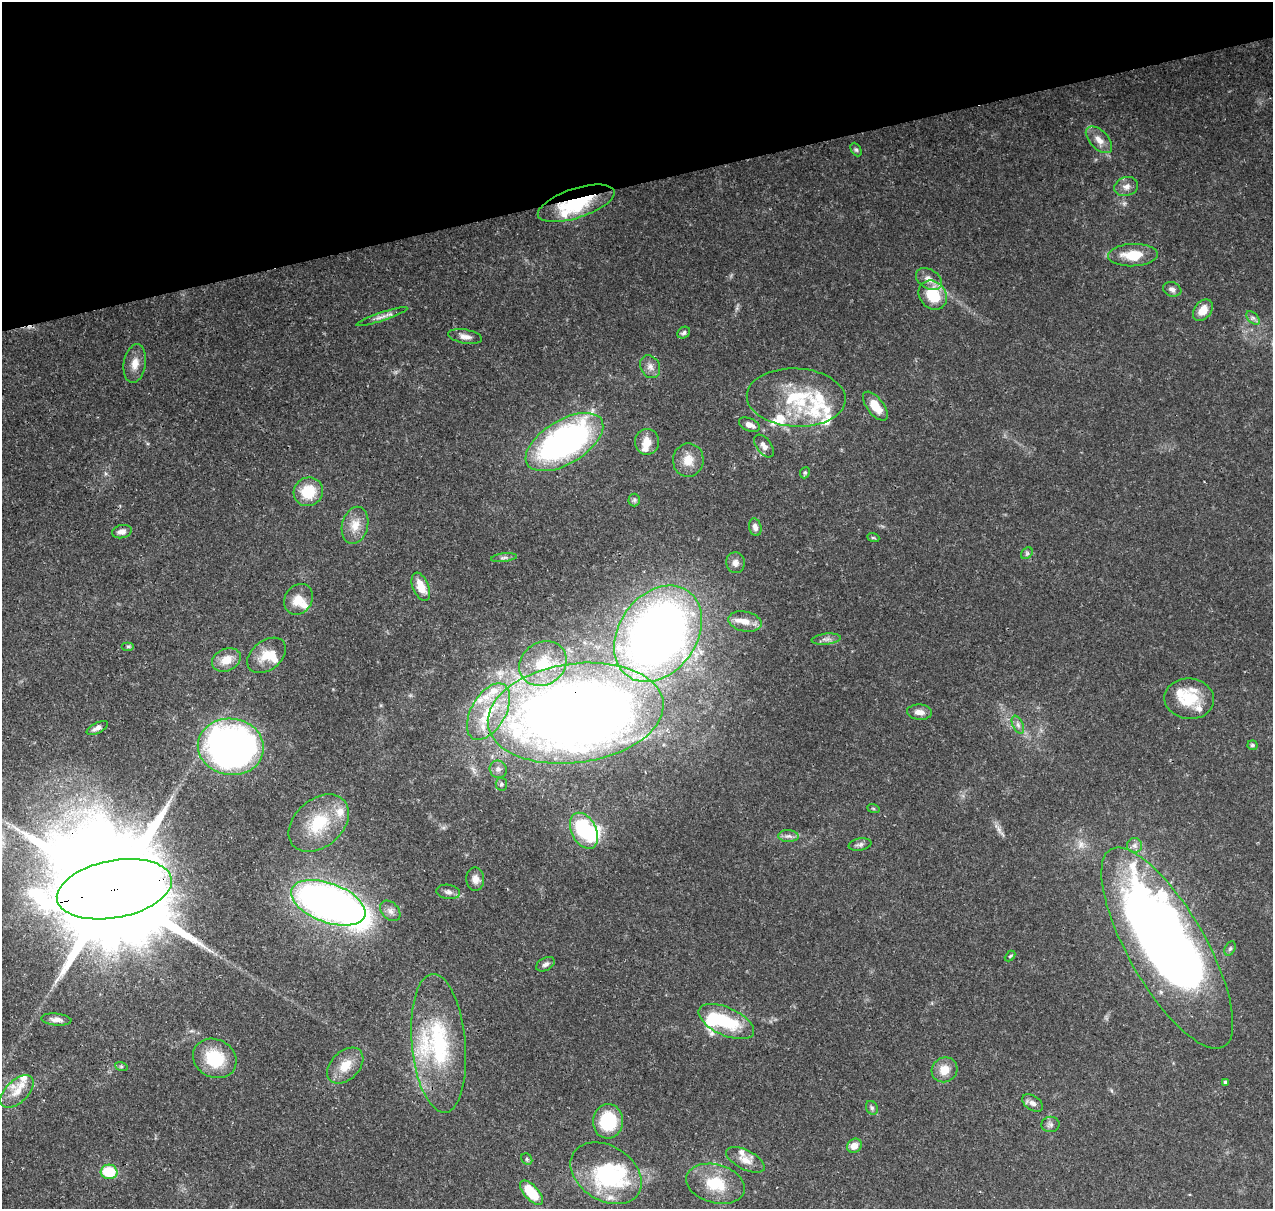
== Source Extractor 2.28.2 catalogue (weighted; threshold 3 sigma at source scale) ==
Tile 3 of 4 x 4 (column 3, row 1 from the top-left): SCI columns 2663-3933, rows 3751-4957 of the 5318 x 5038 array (HDU 1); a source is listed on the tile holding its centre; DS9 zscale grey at full resolution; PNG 1275 x 1211 px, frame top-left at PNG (2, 2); each listed source drawn as its Kron ellipse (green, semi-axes under 4 px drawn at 4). Shown black and unused: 15% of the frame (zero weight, under 3 of 4 exposures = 8% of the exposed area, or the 3 px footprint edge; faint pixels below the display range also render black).
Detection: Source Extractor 2.28.2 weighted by HDU 2 'WHT'; one run over the whole footprint, this tile lists its part. Background 0.067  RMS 0.003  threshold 0.0137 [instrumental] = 3 sigma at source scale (4.5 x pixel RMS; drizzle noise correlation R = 1.50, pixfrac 1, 0.0396/0.0396 arcsec/px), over >= 5 px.
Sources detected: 111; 5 inside a brighter object's white glare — neither listed nor drawn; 20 inside a brighter listed object's ellipse — not listed separately; the other 86 listed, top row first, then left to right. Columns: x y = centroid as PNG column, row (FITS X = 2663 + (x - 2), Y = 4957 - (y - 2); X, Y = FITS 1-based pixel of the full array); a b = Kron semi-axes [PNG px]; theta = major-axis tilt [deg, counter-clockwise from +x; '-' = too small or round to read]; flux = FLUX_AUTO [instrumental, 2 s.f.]
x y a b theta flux
1099 140 16 9 -46 2.9
856 150 7 5 -62 0.56
1126 186 12 9 19 2
576 203 40 14 18 20
1133 255 25 11 2 8.3
929 279 14 9 -32 2.6
1172 289 9 7 -20 1.2
933 295 16 13 -50 11
1203 310 12 8 52 3.9
382 317 27 4 19 1.8
1253 318 8 5 -44 0.86
684 333 7 5 35 0.72
465 336 17 7 -10 1.9
135 363 19 11 81 3.4
650 367 12 9 -62 1.9
796 398 49 29 -3 24
875 406 17 8 -52 5.6
749 425 11 6 -23 1.9
564 442 43 22 31 95
647 442 13 12 - 3.8
764 446 13 7 -53 2
688 460 16 15 - 4.7
805 473 6 4 67 0.51
308 492 15 14 - 9.4
634 500 6 6 - 0.63
355 525 19 13 75 4.4
755 527 9 6 -76 1.5
122 532 10 6 12 2
873 537 6 4 -19 0.41
1027 553 6 5 - 0.61
504 558 13 4 6 0.82
735 563 10 9 - 1.8
421 587 15 8 -68 4.9
299 599 16 13 56 5
745 621 17 10 -12 3.7
658 634 52 39 54 260
826 639 14 5 6 1.4
128 646 6 4 0 0.43
267 655 22 14 38 5.7
226 660 15 11 24 4.3
543 664 25 21 34 12
1189 699 25 20 -6 10
488 712 31 17 60 14
919 712 12 7 -4 2.1
576 713 88 49 8 500
1018 725 9 5 -63 1
97 728 11 5 26 1.4
1252 745 5 5 - 0.55
231 747 33 28 -7 140
498 769 9 8 - 1.4
501 784 6 6 - 0.75
873 808 6 4 -19 0.37
319 823 34 24 41 15
584 831 19 12 -62 22
788 836 10 6 -2 1.1
860 844 11 6 11 0.97
1134 845 7 7 - 1.3
475 879 11 9 -87 1.9
114 889 58 29 11 12000
448 892 12 7 -8 1.3
328 903 39 19 -20 190
390 911 12 8 -46 1.7
1167 948 114 38 -60 390
1230 949 7 5 63 0.55
1010 956 6 3 44 0.4
545 964 10 6 30 1.1
56 1019 15 6 -6 1.6
726 1022 30 14 -25 16
439 1043 69 27 -85 33
215 1058 22 19 -27 13
121 1066 6 4 -19 0.43
345 1066 21 14 45 5.7
944 1070 13 12 - 4.2
1225 1082 4 4 - 0.49
17 1092 20 11 44 4.6
1033 1103 11 7 -34 1.5
872 1108 7 5 -63 0.7
608 1121 17 15 85 14
1050 1124 9 7 7 1.1
854 1146 8 6 40 2.6
527 1159 6 5 - 0.48
745 1160 21 9 -26 3.3
109 1172 8 7 - 11
606 1173 38 27 -32 32
716 1184 30 19 -15 11
532 1193 15 7 -48 12
Overlapping masked pixels (flux is a lower limit): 4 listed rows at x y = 576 203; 576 713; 114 889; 1167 948